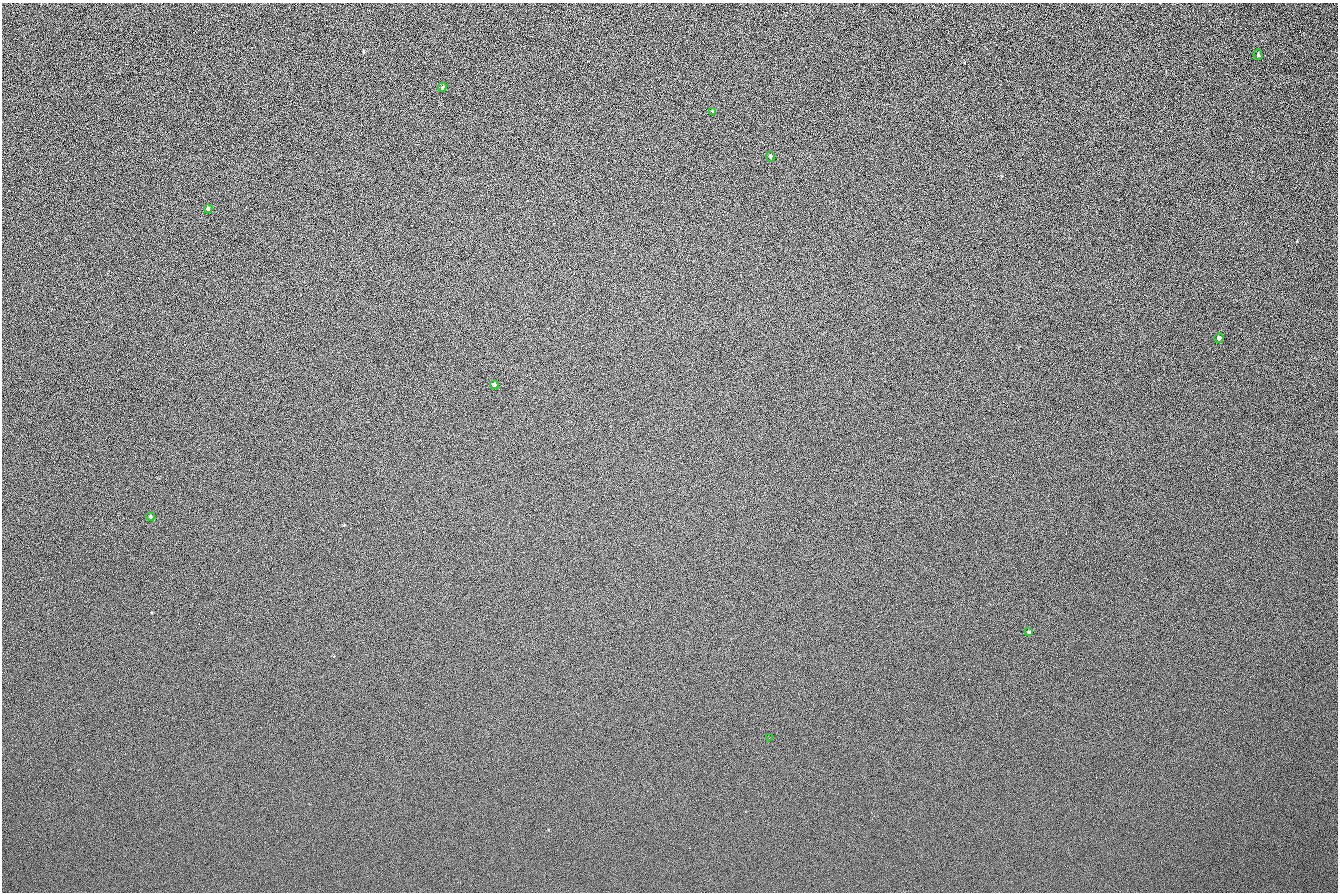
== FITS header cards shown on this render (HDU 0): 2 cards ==
NAXIS1  =                 1336 / length of data axis 1
NAXIS2  =                  890 / length of data axis 2

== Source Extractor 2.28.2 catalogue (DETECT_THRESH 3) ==
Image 1336 x 890 px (HDU 0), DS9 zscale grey, 1 PNG px = 1 image px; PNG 1340 x 894 px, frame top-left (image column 1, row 890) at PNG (2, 3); each listed source drawn as its Kron ellipse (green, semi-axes under 4 px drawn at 4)
Background 138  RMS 21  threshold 61.8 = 3 sigma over >= 5 px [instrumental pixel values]
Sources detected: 10; all 10 listed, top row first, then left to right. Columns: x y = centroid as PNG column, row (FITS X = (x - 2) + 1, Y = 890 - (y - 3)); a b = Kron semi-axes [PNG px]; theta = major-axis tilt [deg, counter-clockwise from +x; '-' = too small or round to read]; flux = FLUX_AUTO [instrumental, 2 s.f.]
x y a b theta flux
1258 55 5 4 - 1900
442 87 4 4 - 1400
712 111 3 3 - 1200
770 156 5 4 - 1800
208 209 4 3 - 3500
1219 338 5 4 - 3500
494 385 4 4 - 4600
150 516 4 4 - 2200
1028 632 4 3 - 1700
769 738 2 2 - 650